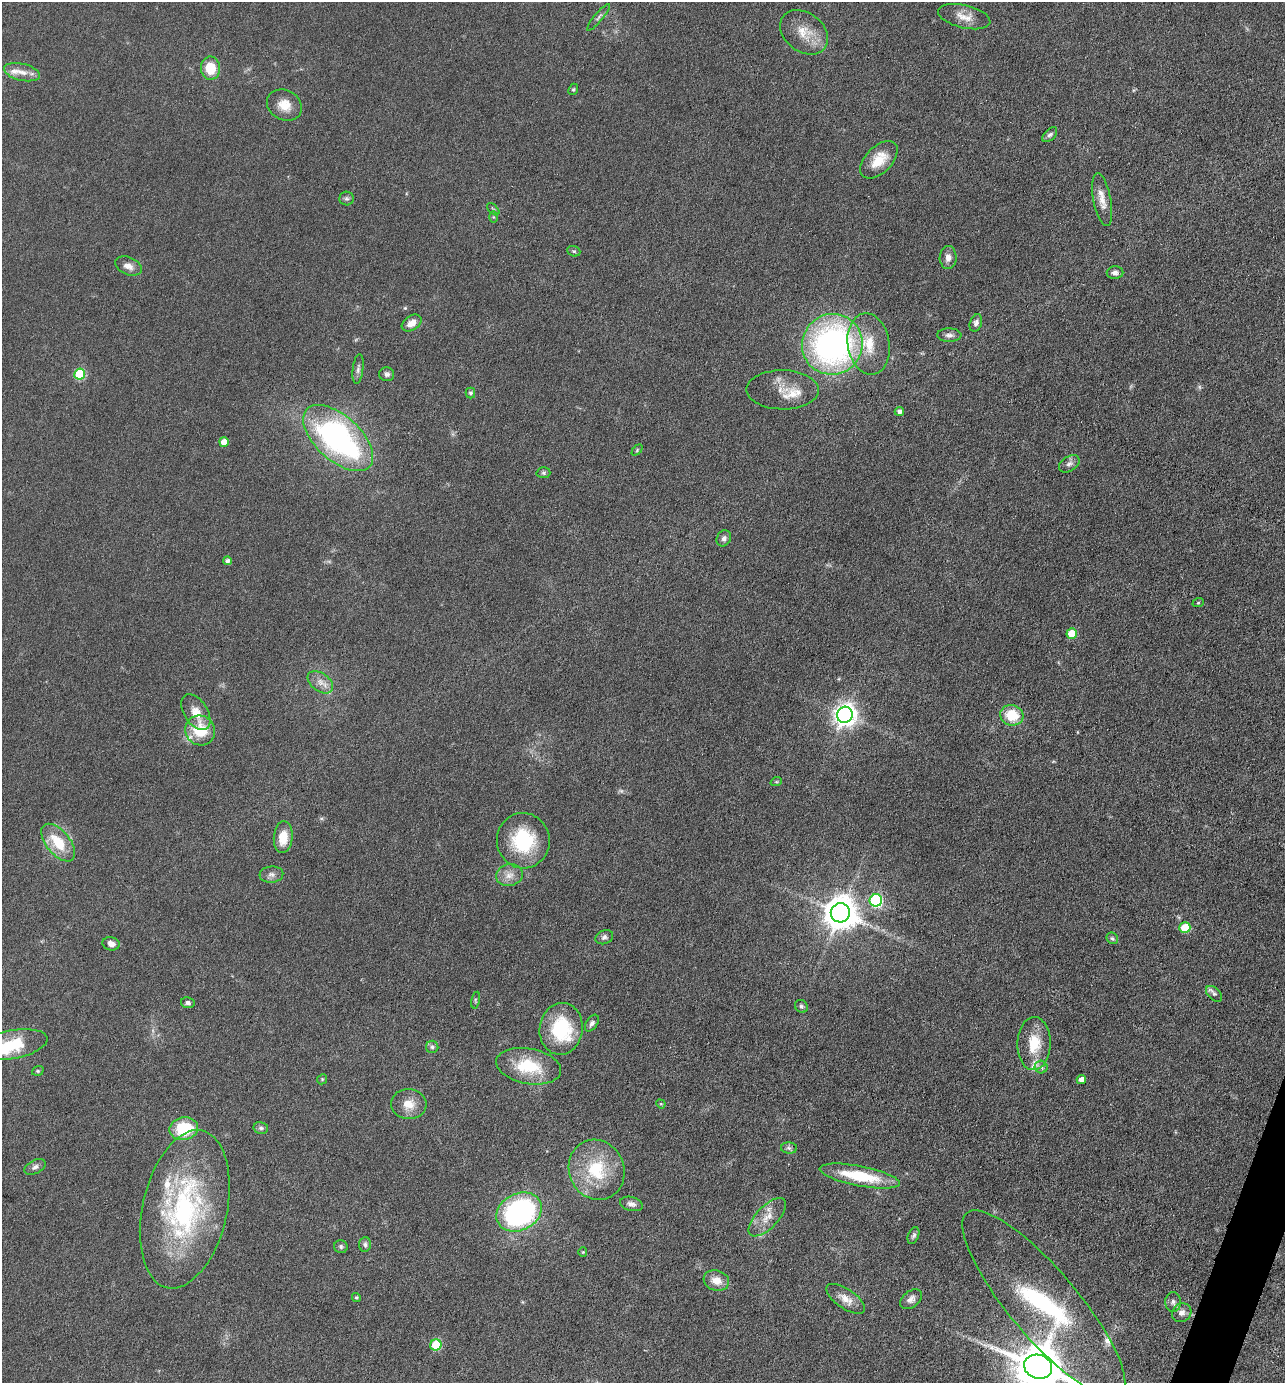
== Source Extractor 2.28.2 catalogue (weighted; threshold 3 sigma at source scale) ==
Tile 6 of 4 x 4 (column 2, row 2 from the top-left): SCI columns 1550-2832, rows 2762-4142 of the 5533 x 5522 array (HDU 1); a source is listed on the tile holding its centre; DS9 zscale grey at full resolution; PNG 1287 x 1385 px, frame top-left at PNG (2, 2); each listed source drawn as its Kron ellipse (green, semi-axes under 4 px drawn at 4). Shown black and unused: <1% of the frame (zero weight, under 4 of 8 exposures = <1% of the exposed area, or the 3 px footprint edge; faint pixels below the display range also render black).
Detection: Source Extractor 2.28.2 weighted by HDU 2 'WHT'; one run over the whole footprint, this tile lists its part. Background 0.067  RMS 0.0053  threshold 0.0215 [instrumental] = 3 sigma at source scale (4.09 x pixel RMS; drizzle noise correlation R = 1.36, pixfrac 0.8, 0.05/0.05 arcsec/px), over >= 5 px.
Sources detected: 103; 2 too faint to see at this stretch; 1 inside a brighter object's white glare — neither listed nor drawn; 7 inside a brighter listed object's ellipse — not listed separately; the other 93 listed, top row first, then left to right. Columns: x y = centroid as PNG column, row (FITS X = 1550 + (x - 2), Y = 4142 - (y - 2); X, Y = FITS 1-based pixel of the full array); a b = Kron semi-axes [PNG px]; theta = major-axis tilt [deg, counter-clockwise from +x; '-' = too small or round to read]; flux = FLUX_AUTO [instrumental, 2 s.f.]
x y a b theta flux
599 17 17 4 50 1.5
964 17 27 11 -13 6.4
804 32 26 19 -37 11
210 68 11 9 -88 11
22 72 18 8 -13 4.9
573 89 6 4 67 0.64
284 105 18 15 -29 7.6
1050 135 9 5 44 1.3
879 160 23 13 45 11
347 199 7 7 - 1.2
1102 200 27 9 -79 5.8
493 209 7 3 -45 0.65
493 217 6 4 -89 0.54
574 251 7 5 -20 0.9
948 257 11 8 88 3.1
128 266 14 8 -22 3.7
1115 273 8 6 1 2
412 323 11 7 33 4.7
976 323 9 6 71 2
949 335 12 6 -1 2.3
832 344 31 30 - 160
869 344 31 21 -81 17
358 369 15 5 83 1.7
80 374 5 5 - 30
387 374 7 7 - 1.6
782 390 36 19 0 11
470 393 5 5 - 1.1
899 411 4 4 - 1.9
338 438 42 22 -42 140
224 442 5 4 - 6.6
637 450 6 4 47 0.62
1069 464 11 7 31 2.1
543 473 7 5 -1 1
724 538 8 7 - 1.7
227 561 4 4 - 1.6
1198 603 6 3 19 0.52
1072 633 5 5 - 12
320 682 14 9 -36 4
196 712 20 12 -58 6.7
845 715 8 7 - 370
1012 715 12 10 -16 13
200 731 15 14 - 17
776 782 6 4 18 0.59
283 837 16 9 85 9.4
523 841 28 26 -81 33
58 843 22 12 -50 15
271 875 12 8 6 2.3
509 875 13 11 15 4.6
876 900 6 6 - 63
840 913 9 9 - 1100
1185 928 5 5 - 17
604 937 9 7 21 1.5
1112 938 6 5 - 0.89
111 944 9 6 -14 3
1214 994 9 6 -44 1.5
475 1000 8 3 78 0.75
188 1003 7 5 -11 1.4
801 1006 7 6 - 1.1
592 1023 9 5 56 1.8
561 1029 26 21 82 32
1034 1044 26 16 88 14
12 1045 35 14 11 20
432 1047 6 6 - 1.2
529 1066 33 17 -11 22
1041 1067 6 6 - 1.2
38 1071 6 4 20 0.71
322 1079 5 4 - 0.61
1081 1079 5 4 - 3.3
409 1104 18 15 -4 7.4
661 1104 5 4 - 0.55
261 1128 7 6 - 1.2
184 1129 14 11 11 20
789 1148 8 5 -3 1.3
35 1167 11 6 28 2
597 1170 31 27 -66 27
860 1176 41 10 -11 23
631 1204 11 7 -15 2.2
185 1209 80 42 77 98
519 1212 24 18 28 110
767 1217 24 11 46 7.3
913 1235 9 5 68 1.2
365 1244 7 6 - 1.4
341 1247 7 6 - 1.2
583 1252 4 4 - 0.49
716 1281 13 10 -18 5.6
356 1297 4 4 - 0.77
846 1299 22 9 -34 5.4
911 1299 12 8 38 2.6
1173 1302 10 8 88 1.9
1044 1304 119 34 -50 78
1182 1313 10 9 - 2.8
436 1345 6 5 - 26
1038 1367 14 12 -20 2800
Isophote crosses this tile's border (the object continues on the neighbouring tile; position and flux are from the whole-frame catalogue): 3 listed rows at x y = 12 1045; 1044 1304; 1038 1367